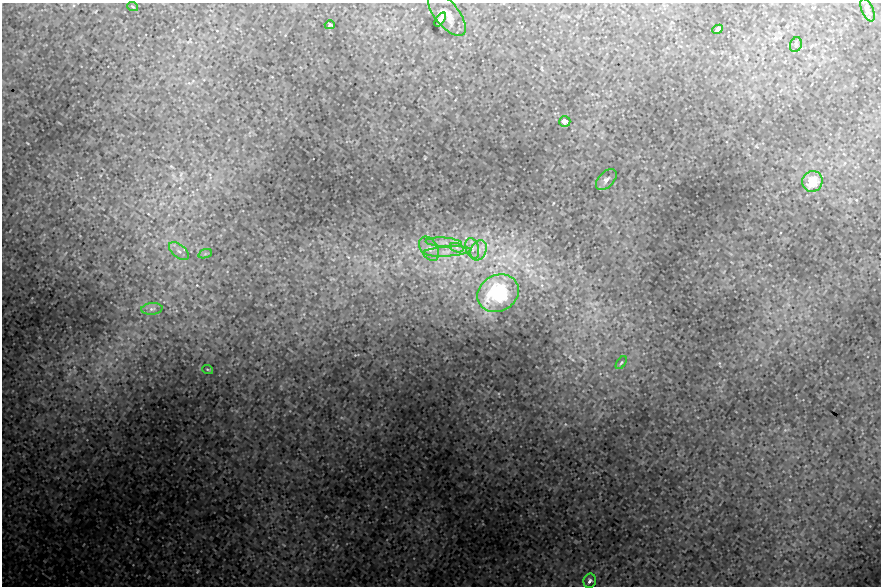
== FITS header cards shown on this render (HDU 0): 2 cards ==
NAXIS1  =                  879
NAXIS2  =                  584

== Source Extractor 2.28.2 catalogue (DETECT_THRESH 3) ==
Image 879 x 584 px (HDU 0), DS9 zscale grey, 1 PNG px = 1 image px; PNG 883 x 588 px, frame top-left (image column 1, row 584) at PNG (2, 3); each listed source drawn as its Kron ellipse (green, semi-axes under 4 px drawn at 4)
Background 0.0392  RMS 0.0011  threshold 0.00332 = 3 sigma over >= 5 px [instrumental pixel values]
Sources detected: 23; all 23 listed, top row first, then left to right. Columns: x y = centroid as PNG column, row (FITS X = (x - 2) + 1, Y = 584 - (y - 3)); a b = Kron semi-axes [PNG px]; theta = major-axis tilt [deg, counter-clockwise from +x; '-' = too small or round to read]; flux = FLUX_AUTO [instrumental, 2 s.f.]
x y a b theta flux
133 7 5 3 - 0.066
868 10 12 6 -66 0.68
447 14 26 12 -51 0.87
440 19 8 4 54 0.19
330 25 5 4 - 0.11
717 29 5 4 - 0.39
796 45 8 5 70 0.21
565 122 6 5 - 0.51
606 180 13 7 46 0.32
812 181 10 10 - 1.5
444 242 18 4 -4 0.49
457 248 7 4 -20 0.2
472 248 10 6 -73 0.42
429 249 13 8 -58 0.58
479 250 11 7 65 0.52
179 251 12 6 -39 0.42
448 251 24 5 4 0.72
205 254 7 4 19 0.14
498 293 21 18 28 5.4
152 309 10 6 5 0.26
621 363 7 3 54 0.1
208 370 5 3 - 0.071
590 581 7 6 - 0.23